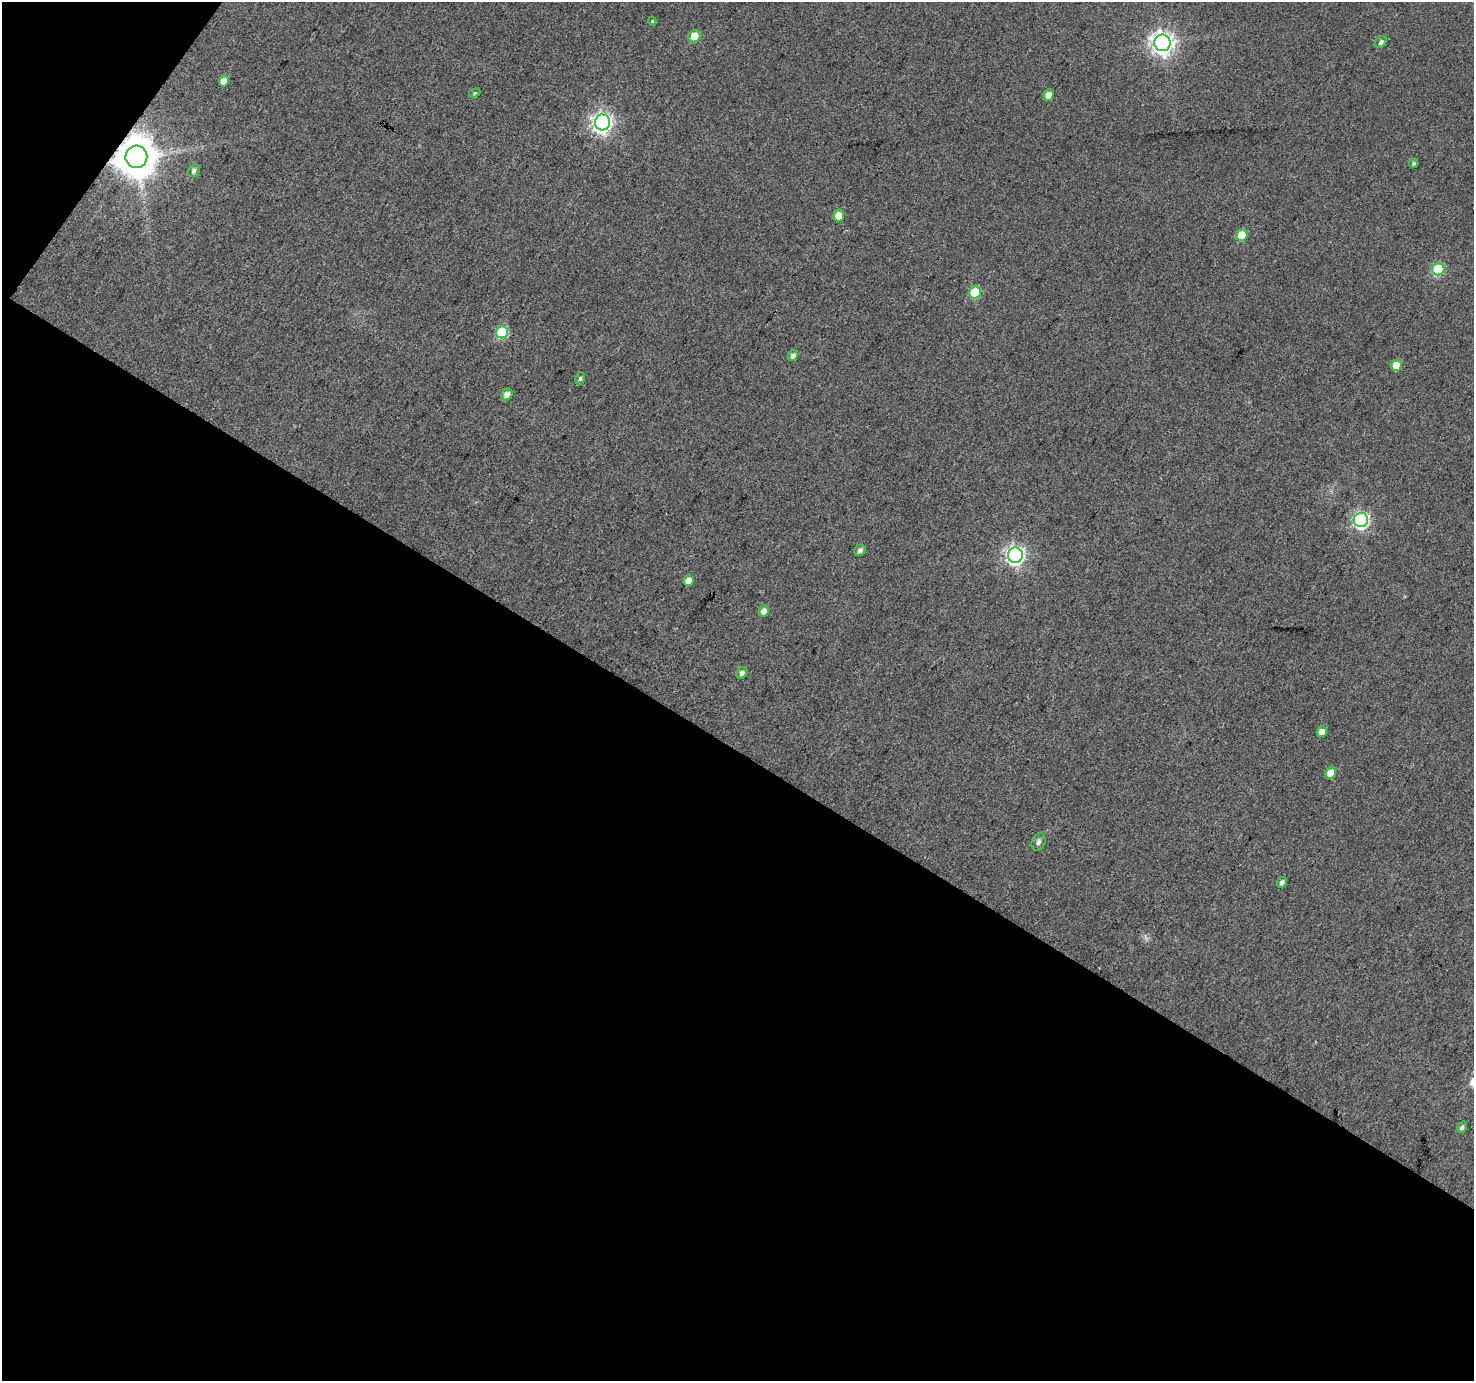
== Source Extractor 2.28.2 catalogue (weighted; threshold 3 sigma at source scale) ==
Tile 3 of 2 x 2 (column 1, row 2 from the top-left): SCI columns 2-1473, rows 117-1495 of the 2946 x 2973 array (HDU 1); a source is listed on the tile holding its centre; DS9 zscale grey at full resolution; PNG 1476 x 1383 px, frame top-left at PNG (2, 2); each listed source drawn as its Kron ellipse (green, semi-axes under 4 px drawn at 4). Shown black and unused: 47% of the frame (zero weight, under 3 of 4 exposures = <1% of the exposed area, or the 3 px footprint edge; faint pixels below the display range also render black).
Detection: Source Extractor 2.28.2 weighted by HDU 2 'WHT'; one run over the whole footprint, this tile lists its part. Background 0.0818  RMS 0.012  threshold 0.0547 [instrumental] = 3 sigma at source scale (4.5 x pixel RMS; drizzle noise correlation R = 1.50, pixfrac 1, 0.0396/0.0396 arcsec/px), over >= 5 px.
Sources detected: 31; all 31 listed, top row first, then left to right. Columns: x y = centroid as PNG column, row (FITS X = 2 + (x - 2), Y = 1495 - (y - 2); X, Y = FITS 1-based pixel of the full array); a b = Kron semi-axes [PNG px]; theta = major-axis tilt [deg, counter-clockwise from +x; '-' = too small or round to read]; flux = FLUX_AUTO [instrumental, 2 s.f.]
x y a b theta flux
652 21 4 3 - 1.1
694 36 6 5 - 20
1381 42 6 5 - 3.8
1162 43 8 8 - 820
224 81 5 5 - 11
475 93 6 4 28 1.7
1048 95 6 5 - 9.3
602 122 8 7 - 550
136 157 11 11 - 3800
1414 163 5 4 - 2.2
194 171 7 5 51 3.9
839 216 6 5 - 16
1242 235 6 5 - 34
1438 269 6 6 - 76
975 292 6 6 - 50
502 332 6 6 - 76
793 355 6 5 - 5
1396 365 5 5 - 19
580 379 6 5 - 2.5
507 395 6 5 - 7.3
1361 520 7 7 - 250
860 550 6 5 - 4.4
1015 555 7 7 - 450
689 581 5 5 - 15
764 611 6 5 - 10
742 673 6 5 - 3.8
1322 732 5 5 - 10
1331 773 5 5 - 21
1038 842 9 6 65 3.7
1282 882 5 4 - 4.1
1462 1127 6 4 51 3.3
Overlapping masked pixels (flux is a lower limit): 1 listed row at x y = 136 157